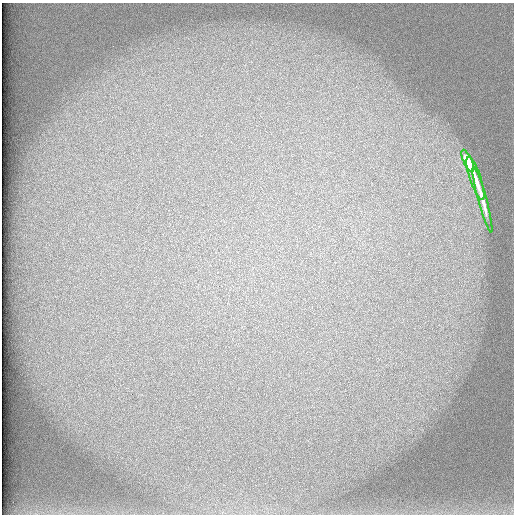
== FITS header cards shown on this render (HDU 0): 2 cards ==
NAXIS1  =                  512 /
NAXIS2  =                  512 /

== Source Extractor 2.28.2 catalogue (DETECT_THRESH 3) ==
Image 512 x 512 px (HDU 0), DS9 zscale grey, 1 PNG px = 1 image px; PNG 516 x 516 px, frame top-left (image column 1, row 512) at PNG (2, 3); each listed source drawn as its Kron ellipse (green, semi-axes under 4 px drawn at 4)
Background 100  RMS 3.1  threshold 9.33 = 3 sigma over >= 5 px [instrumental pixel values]
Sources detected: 3; all 3 listed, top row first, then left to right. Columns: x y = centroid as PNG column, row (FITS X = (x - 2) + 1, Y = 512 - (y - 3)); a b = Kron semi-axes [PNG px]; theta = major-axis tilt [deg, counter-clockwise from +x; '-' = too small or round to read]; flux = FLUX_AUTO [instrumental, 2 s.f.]
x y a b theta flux
468 161 12 4 -66 15000
475 178 23 5 -72 2400
482 200 34 4 -75 2500